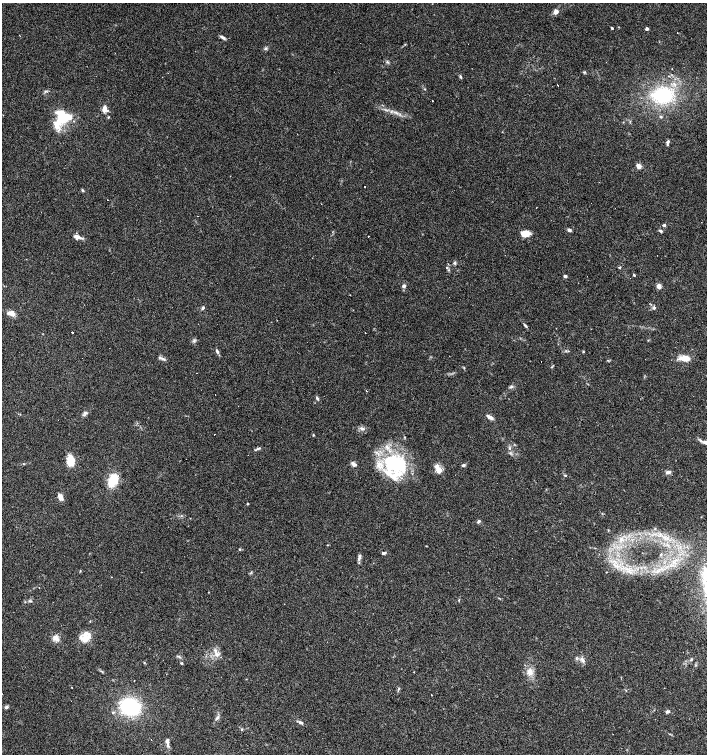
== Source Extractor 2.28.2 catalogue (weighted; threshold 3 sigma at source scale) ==
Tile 6 of 4 x 4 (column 2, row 2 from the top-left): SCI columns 1569-2977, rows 3008-4510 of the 6020 x 6013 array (HDU 1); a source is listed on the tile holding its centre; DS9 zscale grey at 2 x 2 block average (1 PNG px = mean of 2 x 2 image px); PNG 709 x 756 px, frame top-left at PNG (2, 3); no overlay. Shown black and unused: <1% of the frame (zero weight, under 3 of 4 exposures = <1% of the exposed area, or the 3 px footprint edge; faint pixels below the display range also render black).
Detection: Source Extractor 2.28.2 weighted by HDU 2 'WHT'; one run over the whole footprint, this tile lists its part. Background 0.0878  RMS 0.0058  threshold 0.0263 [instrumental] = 3 sigma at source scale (4.5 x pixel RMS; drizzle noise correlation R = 1.50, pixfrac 1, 0.0396/0.0396 arcsec/px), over >= 5 px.
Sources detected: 130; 1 inside a brighter object's white glare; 18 cosmic-ray / hot-pixel residue — not listed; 11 inside a brighter listed object's ellipse — not listed separately; the other 100 listed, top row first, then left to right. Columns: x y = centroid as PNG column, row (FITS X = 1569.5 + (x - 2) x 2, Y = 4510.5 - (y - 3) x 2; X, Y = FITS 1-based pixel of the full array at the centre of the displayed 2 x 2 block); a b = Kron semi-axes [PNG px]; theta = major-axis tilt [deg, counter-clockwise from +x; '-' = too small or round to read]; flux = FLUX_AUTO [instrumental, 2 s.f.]
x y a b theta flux
556 12 6 5 - 6.4
612 28 2 2 - 4.9
647 29 2 2 - 4.1
223 37 8 3 -31 3.3
266 48 5 4 - 2.4
387 62 3 2 - 1.2
584 72 5 2 - 1.3
460 77 4 3 - 2
558 85 2 2 - 2
425 89 3 2 - 0.87
45 91 4 3 - 1.7
662 95 19 15 3 94
432 101 2 2 - 0.86
104 109 7 4 85 9.1
396 112 3 3 - 1.7
66 117 15 10 35 30
108 117 3 2 - 0.9
660 117 4 3 - 1.7
668 141 7 3 66 2.3
639 166 3 3 - 27
365 186 2 2 - 3.4
82 190 4 3 - 1.7
664 225 4 3 - 2.1
569 230 4 4 - 3.1
660 230 4 3 - 2.2
525 234 10 7 3 13
368 236 2 2 - 1.4
77 237 9 4 -21 7.8
454 263 3 3 - 2.3
620 267 4 2 - 1
447 268 3 3 - 1.2
634 275 3 2 - 1.6
565 276 3 3 - 2.7
404 286 4 4 - 3.5
658 286 4 4 - 7.6
350 295 2 2 - 1.3
203 308 4 3 - 2.2
654 308 5 4 - 2.3
11 313 8 6 -7 9.1
525 326 7 3 -48 2.2
72 332 2 2 - 6.1
365 332 2 2 - 2.1
217 351 6 3 -73 2.8
583 352 3 2 - 1.5
161 358 10 3 -19 3.8
684 358 13 6 -2 15
511 387 7 3 12 2.3
366 391 2 2 - 3.9
317 398 5 3 - 2.3
85 413 4 4 - 2.5
490 417 8 4 -32 5.2
362 429 8 3 -16 3.3
313 435 3 2 - 0.95
404 437 3 2 - 1
258 448 8 3 8 2.6
510 448 3 2 - 1.2
70 460 12 8 86 18
393 463 29 23 -10 100
23 464 3 2 - 0.75
354 464 6 4 -30 4.6
463 465 4 3 - 2.2
439 470 8 8 - 8.7
668 472 6 4 13 4.8
565 475 4 2 - 1.3
113 480 11 7 64 42
60 497 8 4 -65 7.4
248 504 3 3 - 1.1
479 521 5 3 - 2.2
655 529 4 3 - 1.2
328 545 3 2 - 0.72
240 549 3 3 - 1.3
383 553 5 3 - 3
661 554 3 3 - 1.1
359 557 9 4 74 4
606 572 2 2 - 0.92
630 572 4 2 - 1.8
39 587 2 2 - 0.44
459 600 3 2 - 0.9
30 601 5 3 - 1.7
90 621 3 2 - 0.61
56 638 8 5 -46 8.6
85 638 14 8 18 17
216 654 6 5 - 5.6
576 658 4 3 - 1.7
691 659 4 3 - 1.4
582 660 8 4 -62 5
144 663 3 2 - 0.89
182 663 3 3 - 1.5
530 672 10 8 83 11
134 680 2 2 - 1.1
664 688 2 2 - 0.81
431 695 2 2 - 2.7
6 707 4 3 - 3.7
130 707 14 10 -14 130
667 711 4 3 - 3
113 712 4 3 - 1.8
218 717 4 4 - 2.5
301 722 6 3 -23 3.1
242 729 3 2 - 1.2
167 742 14 4 -75 5
Diffuse or blended objects may show on this block-average render without a row.